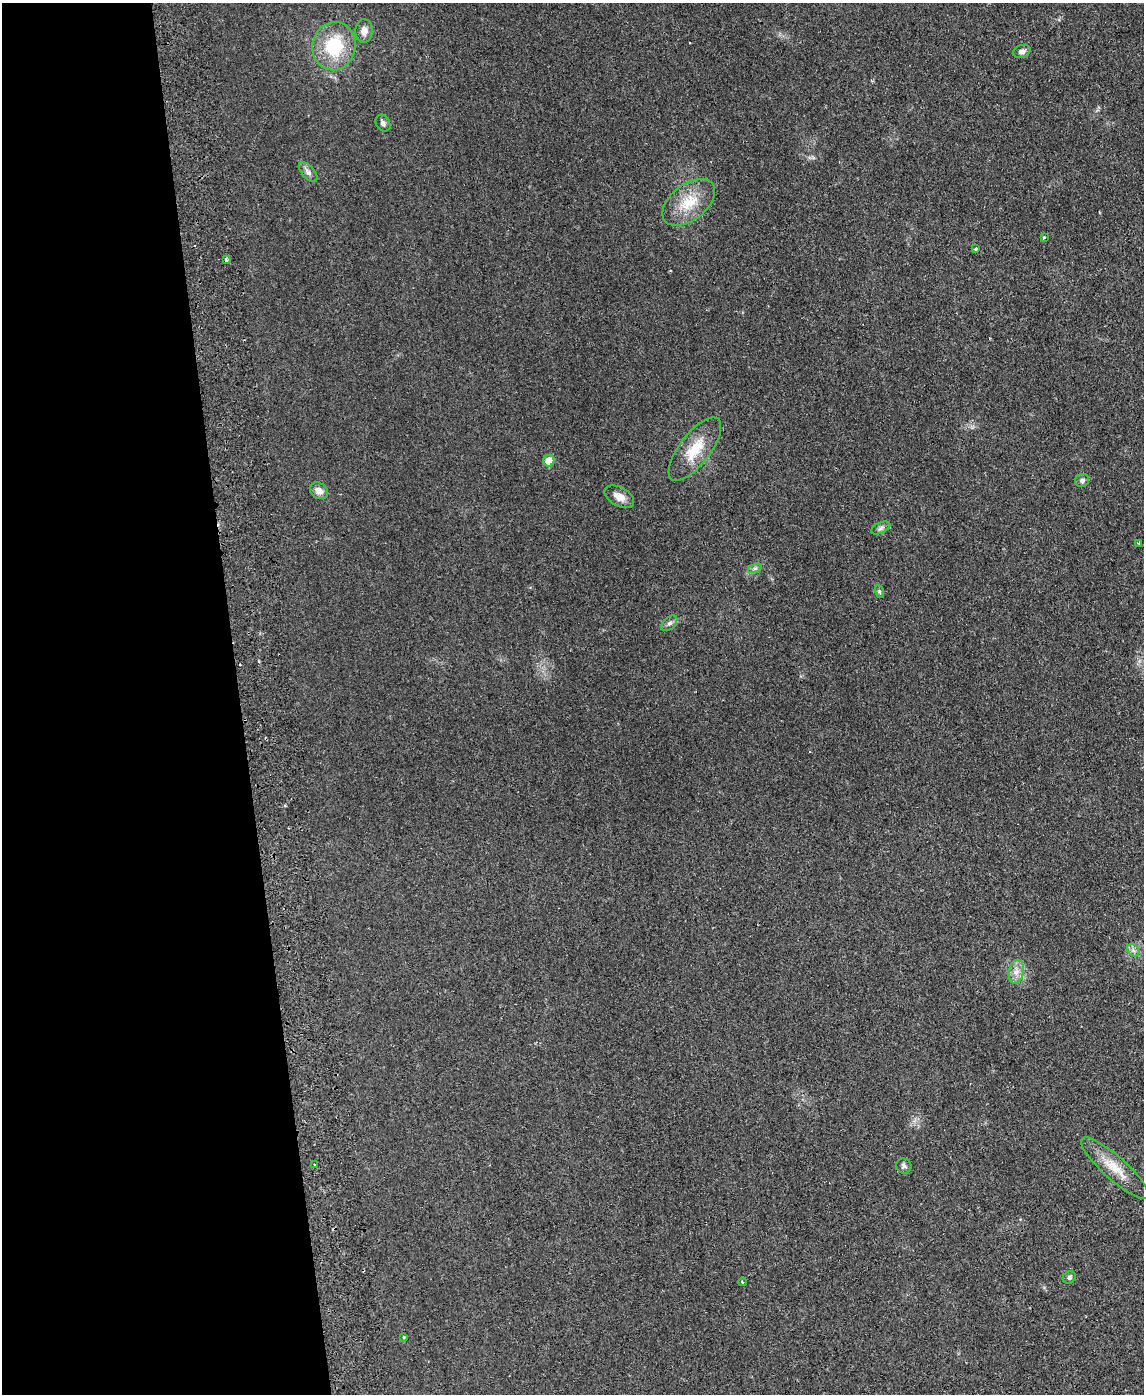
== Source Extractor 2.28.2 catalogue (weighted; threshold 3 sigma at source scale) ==
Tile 5 of 4 x 3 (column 1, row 2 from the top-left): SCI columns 59-1200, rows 1635-3026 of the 4682 x 4559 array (HDU 1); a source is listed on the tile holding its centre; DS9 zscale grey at full resolution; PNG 1146 x 1396 px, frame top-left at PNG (2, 3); each listed source drawn as its Kron ellipse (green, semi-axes under 4 px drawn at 4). Shown black and unused: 21% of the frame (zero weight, under 2 of 3 exposures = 3% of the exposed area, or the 3 px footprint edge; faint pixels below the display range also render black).
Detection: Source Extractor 2.28.2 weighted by HDU 2 'WHT'; one run over the whole footprint, this tile lists its part. Background 0.0304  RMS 0.0045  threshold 0.0205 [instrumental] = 3 sigma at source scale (4.5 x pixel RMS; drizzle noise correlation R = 1.50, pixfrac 1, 0.05/0.05 arcsec/px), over >= 5 px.
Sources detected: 28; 1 cosmic-ray / hot-pixel residue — neither listed nor drawn; the other 27 listed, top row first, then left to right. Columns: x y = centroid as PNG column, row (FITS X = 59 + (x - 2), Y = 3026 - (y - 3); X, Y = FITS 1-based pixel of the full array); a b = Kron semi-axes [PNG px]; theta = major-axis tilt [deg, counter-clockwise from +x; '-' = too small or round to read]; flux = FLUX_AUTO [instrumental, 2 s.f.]
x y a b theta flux
364 31 12 8 88 3.2
334 46 24 21 81 23
1022 51 9 6 18 1.7
383 123 9 6 -57 1.5
308 172 12 6 -49 1.8
689 202 30 18 38 13
1044 237 3 3 - 0.64
976 249 4 3 - 0.67
226 260 4 3 - 0.94
695 449 38 15 53 13
549 461 6 5 - 4.9
1082 481 7 6 - 1.3
319 491 10 7 -38 3.1
619 497 16 9 -30 3.9
881 528 10 5 25 1.3
1139 543 3 3 - 0.52
755 568 7 4 19 0.94
879 592 7 4 -70 0.67
669 623 9 6 44 1.3
1133 950 7 5 -46 1.2
1016 972 12 7 79 3.2
315 1164 3 2 - 0.46
904 1166 8 7 - 1.3
1115 1168 44 11 -42 9.8
1069 1278 7 6 - 1.1
742 1282 4 3 - 0.52
404 1337 3 3 - 0.5